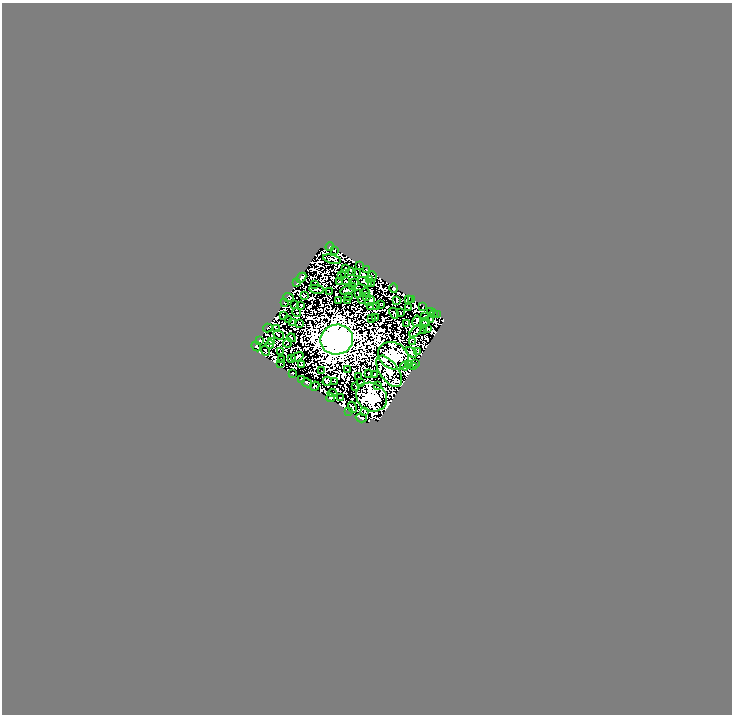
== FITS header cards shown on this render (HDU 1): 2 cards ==
NAXIS1  =                  730
NAXIS2  =                  712

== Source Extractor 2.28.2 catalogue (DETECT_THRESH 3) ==
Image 730 x 712 px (HDU 1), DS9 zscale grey, 1 PNG px = 1 image px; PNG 734 x 716 px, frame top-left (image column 1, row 712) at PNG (2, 3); each listed source drawn as its Kron ellipse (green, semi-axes under 4 px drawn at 4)
Background 0.0796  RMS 9.7e-06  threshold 2.91e-05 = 3 sigma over >= 5 px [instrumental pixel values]
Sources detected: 233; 119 with non-positive FLUX_AUTO (blend fragments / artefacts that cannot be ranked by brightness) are neither listed nor drawn; the other 114 listed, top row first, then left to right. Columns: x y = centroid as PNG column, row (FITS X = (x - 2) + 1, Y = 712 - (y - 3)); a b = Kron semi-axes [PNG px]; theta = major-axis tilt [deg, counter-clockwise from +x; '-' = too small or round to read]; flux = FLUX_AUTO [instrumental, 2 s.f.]
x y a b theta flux
330 247 4 3 - 0.56
334 250 4 3 - 0.32
332 259 9 3 -14 0.14
359 265 4 2 - 0.16
345 268 3 2 - 0.2
366 269 2 2 - 0.098
351 271 3 2 - 0.42
344 273 3 2 - 0.071
356 273 2 2 - 0.54
342 276 3 2 - 0.076
372 276 5 3 - 1.1
301 278 6 3 44 0.72
370 280 3 2 - 0.13
345 281 2 2 - 0.31
339 282 2 2 - 0.28
354 282 4 2 - 0.095
365 282 7 3 -21 0.48
297 283 3 3 - 0.5
314 284 3 3 - 0.081
371 284 3 2 - 0.19
352 286 2 2 - 0.11
394 288 5 4 - 6.4
317 289 8 3 -8 0.27
347 290 7 4 15 0.11
330 291 4 2 - 0.16
365 292 4 2 - 0.075
358 293 3 2 - 0.5
304 296 4 3 - 0.67
289 297 5 3 - 0.11
348 297 2 2 - 0.18
367 297 3 2 - 0.17
362 299 4 2 - 0.34
408 299 3 2 - 0.41
339 300 3 2 - 0.28
347 300 2 2 - 0.14
396 300 3 2 - 0.045
412 300 2 2 - 0.28
370 301 5 3 - 0.027
284 303 3 2 - 0.21
380 304 3 2 - 0.16
294 305 3 2 - 0.36
301 305 3 2 - 0.25
376 306 3 2 - 0.58
371 307 3 2 - 0.14
423 307 3 2 - 0.41
409 308 3 2 - 0.32
430 311 3 2 - 0.12
297 312 4 2 - 0.069
400 312 2 2 - 0.25
394 313 6 2 -67 0.0085
433 314 4 2 - 0.51
283 315 3 2 - 0.16
437 315 3 2 - 0.18
375 317 3 2 - 0.36
424 317 2 2 - 0.35
372 318 4 2 - 0.48
430 319 4 3 - 0.33
288 320 3 2 - 0.5
417 321 6 3 78 0.32
426 322 4 2 - 0.15
292 323 2 2 - 0.3
300 323 3 2 - 0.12
407 323 4 2 - 0.042
268 328 5 3 - 0.16
428 328 2 2 - 0.27
277 329 2 2 - 0.21
416 331 7 3 45 0.052
423 331 2 2 - 0.15
279 335 6 2 -36 0.033
291 338 5 2 - 0.25
337 339 16 15 - 3600
260 340 3 2 - 0.77
271 341 4 3 - 0.39
413 341 3 2 - 0.12
288 343 4 2 - 0.55
270 344 4 3 - 0.19
256 346 5 3 - 0.69
265 351 5 2 - 0.088
418 351 3 2 - 0.25
281 352 2 2 - 0.052
411 352 6 4 -41 0.036
393 356 16 13 -31 280
297 357 6 3 20 0.28
282 359 3 2 - 0.29
291 359 4 2 - 0.1
280 363 2 2 - 0.33
302 364 4 2 - 0.2
415 364 3 2 - 0.5
408 365 2 2 - 0.41
405 366 4 2 - 0.15
413 367 3 2 - 0.63
348 370 2 2 - 0.31
321 371 3 2 - 0.28
389 371 18 9 -54 38
292 373 3 2 - 0.37
369 373 2 2 - 0.17
375 375 3 2 - 0.22
359 377 3 2 - 0.065
301 379 3 2 - 0.28
327 381 5 4 - 0.3
334 381 4 2 - 0.26
307 383 5 3 - 0.5
361 383 2 2 - 0.2
315 386 5 3 - 1.1
378 386 2 2 - 0.23
356 387 2 2 - 0.22
332 393 5 2 - 0.13
340 397 2 2 - 0.29
372 397 16 14 -30 230
330 398 5 3 - 0.9
352 407 6 2 -66 0.73
349 411 2 2 - 0.16
365 411 4 2 - 0.34
361 418 5 3 - 0.46
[119 non-positive-flux detections neither listed nor drawn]